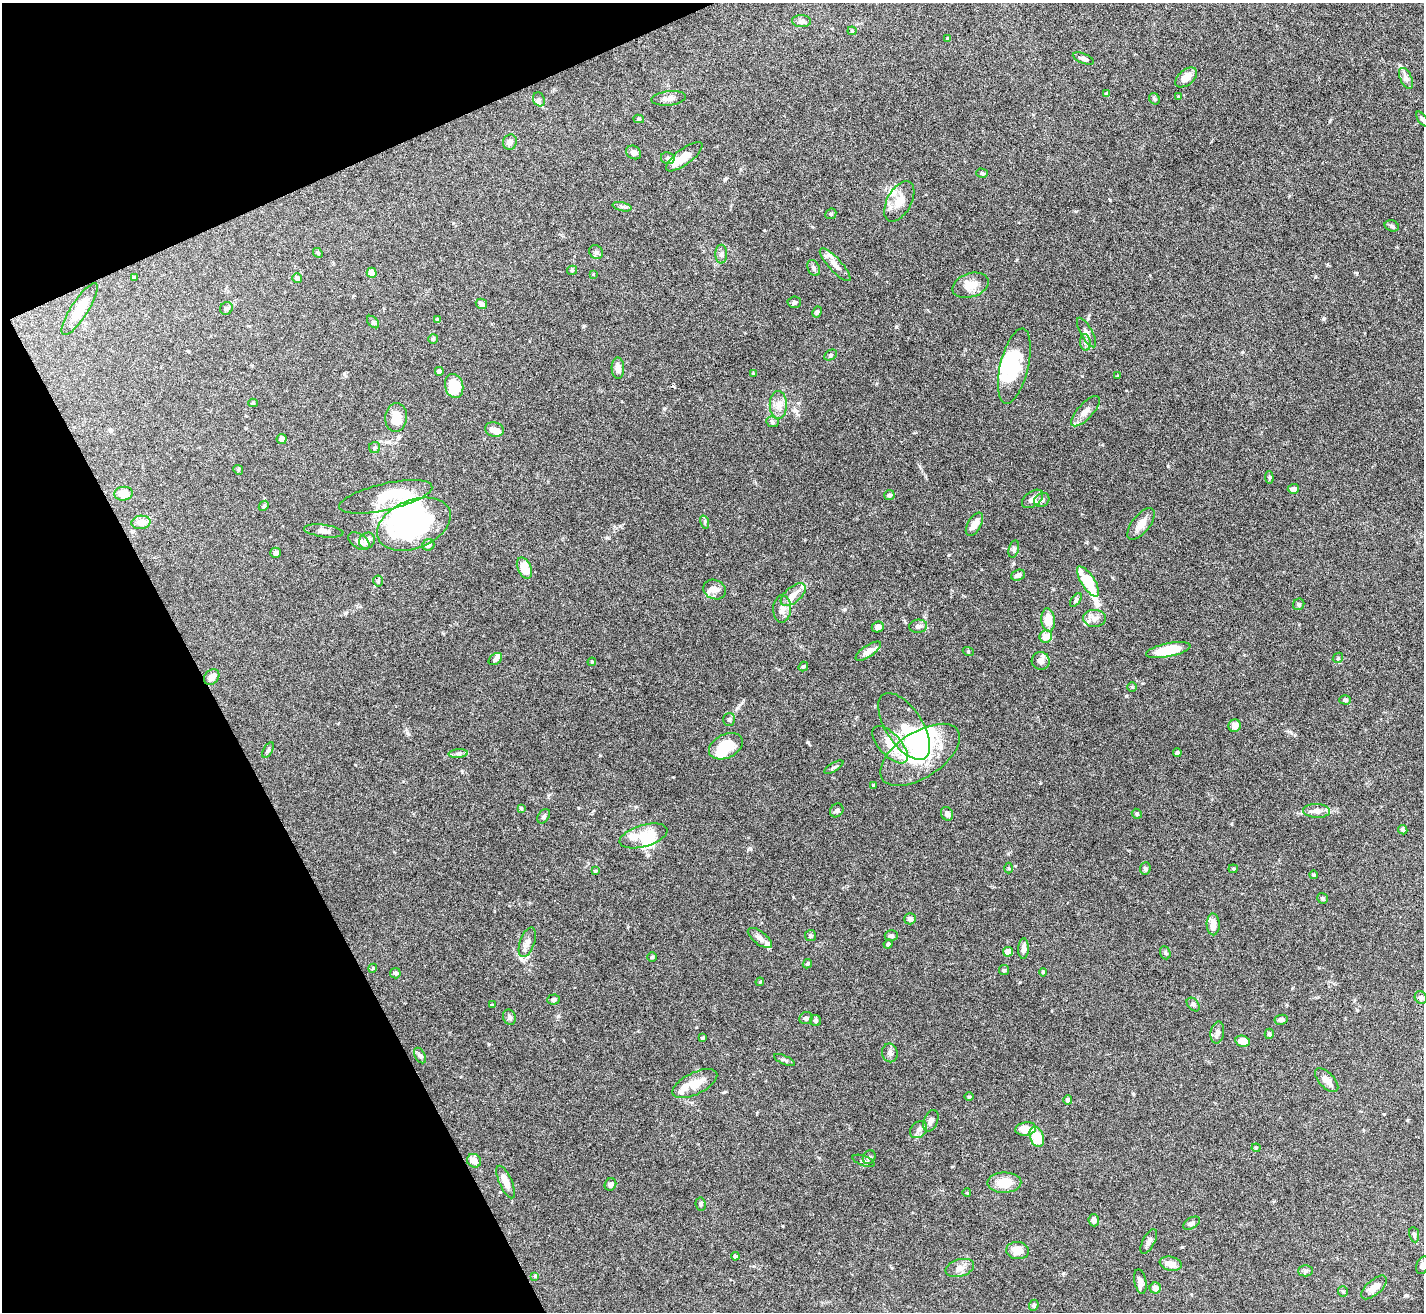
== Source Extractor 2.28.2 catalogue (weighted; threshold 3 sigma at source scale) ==
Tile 5 of 4 x 4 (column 1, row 2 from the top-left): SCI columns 1-1422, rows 2770-4079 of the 5689 x 5674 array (HDU 1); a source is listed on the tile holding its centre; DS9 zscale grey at full resolution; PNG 1426 x 1314 px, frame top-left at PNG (2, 3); each listed source drawn as its Kron ellipse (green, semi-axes under 4 px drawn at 4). Shown black and unused: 21% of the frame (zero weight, under 5 of 10 exposures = <1% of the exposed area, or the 3 px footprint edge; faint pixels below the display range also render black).
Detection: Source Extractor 2.28.2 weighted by HDU 2 'WHT'; one run over the whole footprint, this tile lists its part. Background 0.0923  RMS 0.0027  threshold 0.0109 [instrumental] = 3 sigma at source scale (4.09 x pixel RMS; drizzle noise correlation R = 1.36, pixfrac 0.8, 0.05/0.05 arcsec/px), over >= 5 px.
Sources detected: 222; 11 inside a brighter object's white glare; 1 cosmic-ray / hot-pixel residue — neither listed nor drawn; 17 inside a brighter listed object's ellipse — not listed separately; the other 193 listed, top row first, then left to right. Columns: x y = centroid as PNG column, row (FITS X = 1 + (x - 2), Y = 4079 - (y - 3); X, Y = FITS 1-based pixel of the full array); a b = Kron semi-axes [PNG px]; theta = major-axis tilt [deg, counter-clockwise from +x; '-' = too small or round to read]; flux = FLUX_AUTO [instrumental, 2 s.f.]
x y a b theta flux
802 21 9 6 -3 0.8
852 31 4 4 - 0.26
948 39 3 3 - 0.44
1083 59 11 5 -22 0.84
1186 77 12 7 39 2.5
1406 78 11 5 -65 0.93
1107 94 4 3 - 0.7
1179 97 4 3 - 0.54
669 98 17 7 6 1.5
539 99 7 5 -67 0.57
1154 99 6 5 - 0.36
639 119 5 4 - 0.38
1422 119 8 4 -54 0.61
510 142 8 7 - 1
634 152 8 6 -29 1
684 157 22 8 37 3.1
668 158 7 6 - 0.55
982 173 6 4 -17 0.39
899 201 22 12 61 3.5
622 207 10 4 -13 0.55
831 214 6 5 - 0.35
1392 226 7 5 -15 0.51
596 252 7 6 - 0.69
318 253 5 4 - 0.29
721 254 9 6 -90 0.76
835 265 21 6 -47 1.7
814 268 8 6 -64 0.55
572 270 5 4 - 0.3
372 273 5 5 - 2.6
593 274 4 3 - 0.18
134 277 3 3 - 0.47
297 278 5 4 - 1.1
970 285 19 12 17 3.3
794 302 7 5 4 0.49
481 304 6 5 - 0.9
226 308 7 6 - 0.57
80 309 30 8 57 5.4
817 312 6 4 62 0.46
438 320 4 4 - 0.87
373 322 7 4 -45 0.44
1087 333 16 5 -61 1
433 339 5 5 - 0.39
1085 342 8 5 -84 0.69
830 355 7 5 28 0.44
1014 366 38 14 76 11
618 368 11 6 -88 1.6
439 371 4 4 - 0.81
753 374 3 3 - 0.22
1118 376 4 4 - 0.21
454 386 12 9 -76 7
253 403 4 4 - 0.35
778 405 14 8 -89 1.9
1085 411 19 7 47 1.8
396 418 14 11 85 4.5
772 422 6 5 - 0.48
494 430 9 7 -13 1.6
282 439 5 5 - 1
375 448 5 5 - 0.48
238 470 5 4 - 0.33
1269 477 6 4 -85 0.32
1293 489 6 5 - 0.95
123 494 9 7 6 3.3
889 495 5 5 - 0.58
386 497 47 13 13 11
1032 499 12 7 36 1.3
1042 500 8 6 35 0.7
264 506 5 4 - 0.36
141 522 9 7 4 2.5
705 522 7 4 -73 0.41
414 524 38 24 22 39
974 524 13 6 60 2.1
1141 524 19 9 52 2.4
324 531 20 6 -7 1.4
359 541 12 7 -33 1.2
367 541 8 7 - 1.4
428 545 6 5 - 1
1014 549 9 5 77 0.5
275 553 5 5 - 0.85
524 568 11 6 -64 4.9
1018 575 7 5 19 0.88
378 581 5 5 - 0.34
1088 581 17 6 -57 9.5
715 590 11 9 -24 1.6
793 595 15 7 40 2.1
1076 600 8 4 53 0.45
1299 604 6 5 - 0.43
782 609 13 9 88 1.6
1094 618 11 8 -2 1.3
1048 620 12 7 -84 3.8
918 626 9 6 9 0.99
878 627 6 5 - 0.99
1046 636 6 6 - 2.6
1168 650 22 7 11 6.7
868 651 14 6 34 1.5
968 651 5 3 - 0.25
1338 658 6 4 47 0.29
495 659 7 5 38 0.85
1041 661 9 9 - 1.4
592 662 4 4 - 0.28
803 667 5 4 - 0.3
212 677 8 6 47 1.6
1132 687 5 5 - 0.28
1345 700 6 4 -1 0.55
729 719 6 6 - 0.51
904 726 38 18 -57 5.4
1235 726 6 6 - 1.9
890 745 23 11 -47 4.3
726 746 18 12 26 6.7
268 750 8 4 59 0.45
1177 752 4 4 - 0.4
458 754 10 4 4 0.67
920 755 45 23 33 20
834 767 11 3 31 0.39
873 785 3 2 - 0.23
521 808 4 4 - 0.32
837 810 7 6 - 0.55
1316 811 13 7 -3 1.3
947 814 7 6 - 0.92
1137 814 5 4 - 0.45
544 816 8 5 57 0.55
1403 830 5 4 - 0.45
643 836 25 11 16 6.5
1009 868 5 3 - 0.25
1145 868 6 5 - 0.48
1233 869 4 4 - 0.26
595 871 4 3 - 0.25
1314 875 4 3 - 0.27
1322 898 5 5 - 0.5
910 919 5 5 - 0.97
1213 924 11 6 -89 2.3
811 936 5 5 - 0.38
891 936 6 5 - 0.56
760 938 14 6 -38 1.2
527 942 15 7 70 1.3
888 944 4 4 - 0.64
1023 949 10 5 89 1.1
1008 952 5 4 - 1.9
1165 953 7 5 -69 0.4
652 957 5 5 - 0.34
807 964 5 4 - 0.38
373 968 4 3 - 0.21
1004 970 5 5 - 0.37
1043 972 4 4 - 0.26
395 973 5 5 - 0.61
760 982 4 3 - 0.25
1421 998 7 5 -54 0.61
553 999 6 5 - 0.71
492 1005 4 4 - 0.22
1193 1005 8 5 -49 0.5
509 1017 8 6 -68 0.61
806 1018 7 6 - 0.57
1281 1020 7 5 11 0.64
816 1021 5 5 - 0.47
1217 1033 11 6 80 0.98
1269 1034 5 4 - 0.41
702 1038 3 3 - 0.41
1243 1041 7 5 -13 3.3
890 1053 9 8 - 0.88
420 1056 8 5 -62 0.52
784 1060 11 4 -25 0.49
1327 1080 15 7 -46 2.1
695 1084 24 11 26 4
969 1096 4 3 - 0.21
1068 1100 4 4 - 0.76
931 1121 11 7 67 1
1026 1129 10 6 10 3
919 1130 10 7 46 1
1037 1137 10 7 -70 5.7
1256 1148 4 4 - 0.25
869 1157 7 6 - 0.58
474 1161 7 6 - 1.8
864 1161 11 5 -20 0.67
506 1182 17 6 -66 1.7
1004 1183 17 10 1 4.6
610 1184 6 5 - 0.89
967 1193 4 3 - 0.17
701 1204 7 5 -81 0.47
1094 1220 6 5 - 0.96
1191 1223 9 5 30 0.67
1414 1235 8 5 -80 0.57
1149 1241 13 6 62 0.89
1018 1251 11 8 -5 2.7
735 1256 4 4 - 0.56
1171 1264 11 7 -10 2.3
1423 1265 9 6 68 1.1
960 1268 15 8 16 1.5
1306 1271 7 5 2 0.55
535 1276 4 4 - 0.27
1140 1281 12 6 -80 1.1
1374 1287 16 7 42 2.8
1155 1288 5 5 - 1.5
1343 1292 5 5 - 0.38
1034 1305 5 4 - 0.53
Isophote crosses this tile's border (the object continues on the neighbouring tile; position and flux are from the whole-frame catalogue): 2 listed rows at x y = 1422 119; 1423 1265
Unlisted compact peaks at least as high as the median listed source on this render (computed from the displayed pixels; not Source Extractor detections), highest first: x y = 808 742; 896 327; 1168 466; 1324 318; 949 555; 845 609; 1126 696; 1076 211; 750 849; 600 755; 1133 1094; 1110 200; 489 1044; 462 772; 407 733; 1082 376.